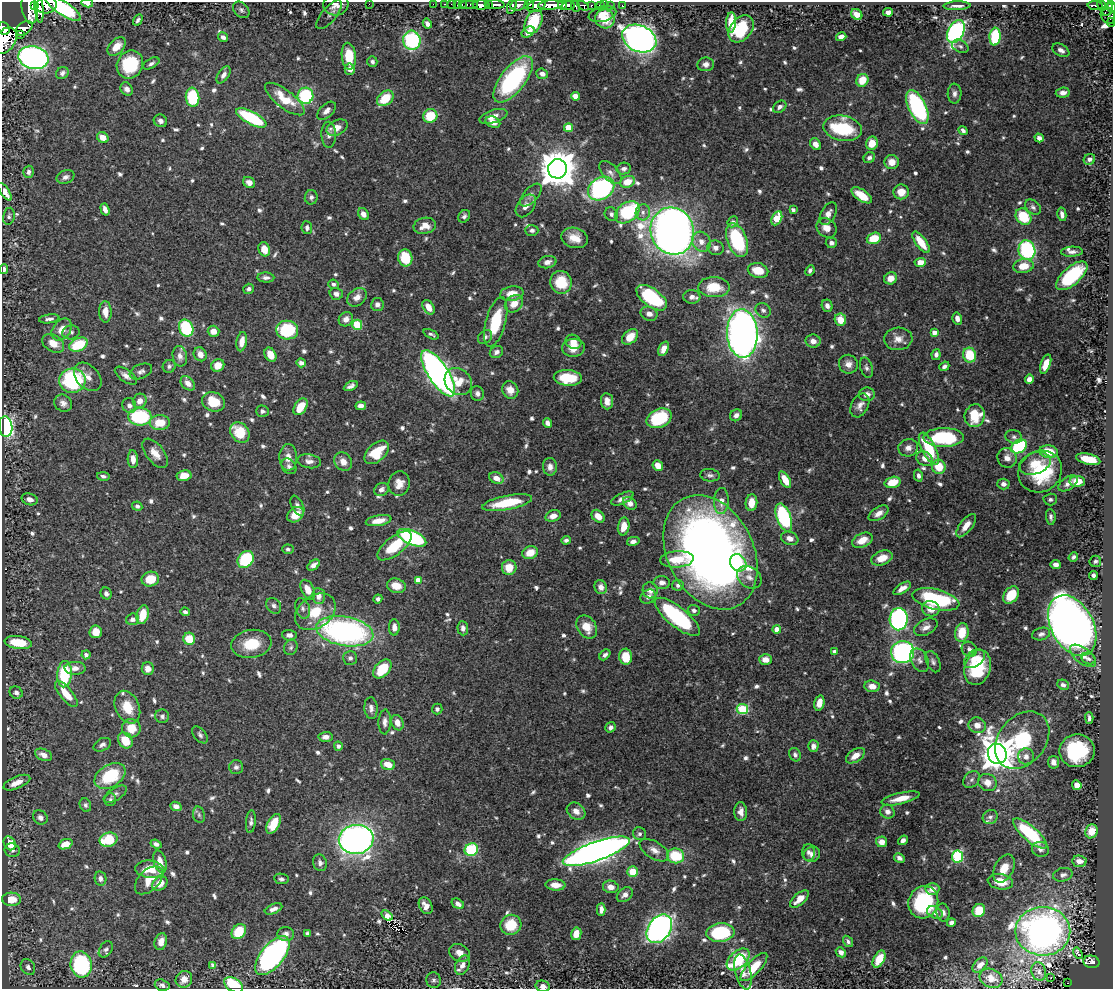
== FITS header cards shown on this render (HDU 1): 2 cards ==
NAXIS1  =                 1111
NAXIS2  =                  987

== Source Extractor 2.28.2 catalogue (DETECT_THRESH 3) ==
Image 1111 x 987 px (HDU 1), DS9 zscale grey, 1 PNG px = 1 image px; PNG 1115 x 991 px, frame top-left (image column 1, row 987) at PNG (2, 2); each listed source drawn as its Kron ellipse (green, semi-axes under 4 px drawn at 4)
Background 0.638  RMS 0.0097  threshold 0.0292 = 3 sigma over >= 5 px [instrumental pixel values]
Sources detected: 783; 2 with non-positive FLUX_AUTO (blend fragments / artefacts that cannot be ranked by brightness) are neither listed nor drawn; of the other 781, the 500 brightest by FLUX_AUTO listed and drawn (281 fainter detections omitted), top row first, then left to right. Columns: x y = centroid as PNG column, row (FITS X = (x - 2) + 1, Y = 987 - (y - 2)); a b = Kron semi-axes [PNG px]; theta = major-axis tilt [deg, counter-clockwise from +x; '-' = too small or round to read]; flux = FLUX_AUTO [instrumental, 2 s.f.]
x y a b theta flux
87 3 6 4 -12 4.9
336 4 12 11 - 4.7
369 4 2 2 - 44
433 4 2 2 - 11
445 4 3 2 - 12
451 4 2 2 - 2.3
462 4 3 2 - 21
469 4 9 3 0 65
35 5 3 2 - 1100
46 5 10 8 7 870
457 5 3 2 - 23
481 5 8 4 0 840
488 5 3 2 - 91
495 5 9 4 -1 580
512 5 9 4 73 130
519 5 9 5 13 460
529 5 5 4 - 210
550 5 12 4 5 1100
563 5 4 3 - 400
568 5 6 4 5 370
591 5 3 3 - 93
600 5 4 3 - 33
605 5 2 2 - 5.2
610 5 3 2 - 12
622 5 3 2 - 7.2
1095 5 7 3 -1 150
39 6 17 4 -84 400
537 6 9 5 22 550
575 6 6 2 -71 85
583 6 6 4 -30 150
957 6 13 4 2 3.7
1102 6 5 3 - 130
1111 7 6 3 -78 240
63 8 21 7 -33 12
30 9 15 7 -78 4400
1108 9 7 4 63 210
241 10 9 7 -46 2
888 12 5 4 - 3.8
602 14 14 7 14 7
857 14 6 5 - 5.7
329 15 18 7 50 1.9
1108 16 8 7 - 90
605 19 10 9 - 15
138 20 6 3 59 1.7
533 22 12 8 66 27
731 22 10 5 87 13
1111 22 4 2 - 20
427 24 5 4 - 3
24 28 9 6 37 55
4 29 7 5 -67 370
741 29 15 10 50 31
956 31 12 8 62 140
528 32 7 5 34 4.6
21 34 4 3 - 100
223 37 5 4 - 2.8
841 37 5 4 - 4.4
995 37 9 5 85 44
639 39 18 13 -23 460
412 40 9 8 - 65
5 41 15 10 52 660
960 46 8 6 -27 1.7
117 47 11 7 46 9.6
1061 50 9 6 -32 3.2
349 56 13 7 -85 15
33 58 15 11 -11 240
372 62 5 5 - 2
151 63 9 4 30 1.9
130 64 14 13 - 38
706 64 8 7 - 3.2
350 69 5 5 - 3.9
62 73 6 5 - 2
542 74 6 5 - 3.4
224 75 10 5 56 3.2
513 79 28 12 52 94
862 80 6 6 - 14
127 89 7 5 -56 3.1
1063 93 7 5 7 3.5
955 94 10 7 88 2.9
305 96 8 8 - 50
575 96 4 4 - 7.7
192 97 9 6 -84 46
385 98 9 6 40 17
285 99 24 9 -38 19
780 107 7 5 38 2.2
917 107 18 8 -64 93
326 111 11 6 44 3.4
430 116 7 6 - 20
493 116 14 6 17 5.8
251 118 17 6 -28 56
160 121 7 6 - 2.5
493 122 8 5 -21 7.4
337 128 11 7 27 6
568 128 4 4 - 17
843 128 19 12 -11 43
963 131 5 3 - 2
329 135 13 7 -88 3.9
103 138 6 5 - 7.5
1039 138 4 4 - 3
872 143 7 6 - 9.7
816 144 6 5 - 3.8
869 158 6 5 - 2.1
1089 159 6 5 - 2.6
892 162 7 7 - 7.2
557 169 9 9 - 1800
624 169 7 6 - 2.2
28 172 6 5 - 2.4
610 173 14 7 -47 4
65 177 9 6 22 2.8
249 182 6 5 - 3.5
627 182 7 5 23 10
601 188 14 10 33 100
5 192 10 4 -56 9.6
901 192 7 7 - 7.8
531 195 14 7 48 3.2
862 195 11 5 -34 13
311 197 7 6 - 2.3
526 206 13 8 53 4.9
1033 207 9 6 -40 2.2
105 209 6 4 -72 3.8
793 210 4 3 - 2.1
627 212 13 9 37 58
643 212 8 7 - 3.2
363 214 6 5 - 5
611 214 7 6 - 2
828 214 12 7 61 4.2
1062 214 7 4 -78 2.9
9 216 8 6 80 1.7
464 216 7 5 56 1.8
1023 217 9 7 -49 25
777 218 7 5 63 22
733 222 6 5 - 2.3
425 226 11 8 10 7.2
307 228 6 5 - 1.9
826 228 11 9 -41 6.9
532 230 6 5 - 2.4
672 231 24 21 -69 660
575 238 13 10 -17 9
874 238 7 5 19 17
737 240 18 10 -69 55
701 242 10 9 - 5.8
921 242 13 5 -54 14
831 243 6 5 - 2.4
715 248 8 7 - 3.2
264 249 7 5 -71 9.3
1027 250 10 8 -72 78
1072 252 11 5 3 2.6
405 258 8 7 - 23
547 262 9 6 12 4.2
920 262 6 4 6 7.3
1023 266 10 7 7 12
4 269 5 4 - 2.3
758 270 10 7 -12 13
810 270 5 4 - 1.9
1072 276 19 9 41 48
266 277 8 5 -3 2.3
891 278 6 6 - 6.2
561 282 11 10 - 23
333 284 5 4 - 1.9
714 287 16 10 -1 17
249 289 5 5 - 2.3
336 294 7 5 -17 2.8
512 294 12 7 8 8.6
357 297 11 8 39 4.5
692 297 8 7 - 3.2
652 298 18 9 -36 58
514 304 10 8 40 7.9
377 305 6 6 - 2.8
827 306 6 5 - 3.2
428 307 8 5 -58 7.2
763 310 8 7 - 2.1
105 312 11 6 -88 6.5
649 314 8 7 - 4.1
49 319 10 4 8 2.4
346 319 7 6 - 4.5
957 319 6 4 -74 3.7
840 320 6 5 - 11
496 322 25 10 75 32
357 325 5 5 - 30
186 328 9 7 -64 52
62 330 12 8 51 7.4
287 330 11 9 -7 40
213 331 6 5 - 5.8
71 332 9 7 13 2.2
742 333 24 15 -87 500
934 333 4 4 - 4.7
431 334 8 3 -26 1.7
485 337 8 6 44 2
630 337 9 6 43 10
898 339 14 11 4 6.2
813 341 7 6 - 4.5
242 342 10 5 81 6.3
573 342 8 6 -27 6
53 343 12 8 -31 7.7
78 345 10 6 23 28
573 348 11 9 5 7.6
663 349 7 5 66 5.4
496 352 7 5 32 2.6
200 354 7 6 - 4.8
270 355 7 5 -62 8.2
936 355 5 4 - 2.5
969 355 7 6 - 22
180 356 10 7 -79 3.9
301 363 5 4 - 3
848 364 10 9 - 4.4
1046 364 10 5 71 9
218 365 7 6 - 7.3
169 366 6 6 - 1.8
944 366 5 4 - 1.9
866 368 10 6 -73 2.1
141 371 12 7 23 2.7
438 373 27 10 -57 410
126 376 13 6 -36 3.9
88 377 16 11 -48 5.8
568 378 14 8 -3 23
1029 379 5 4 - 4.8
72 381 13 12 - 71
458 382 14 12 -46 12
188 383 8 6 -44 5.4
351 386 7 4 27 2.5
510 390 9 7 -59 6.6
477 393 7 6 - 2.4
867 394 8 7 - 3.3
140 401 7 6 - 5.1
607 401 8 6 -84 4.3
213 402 11 9 -21 16
63 403 9 8 - 3.4
129 405 7 6 - 2.8
860 405 13 8 62 4.1
361 406 5 4 - 4.4
301 407 9 6 56 14
262 411 6 5 - 2
736 415 6 5 - 2.9
975 416 11 10 - 20
140 417 11 9 0 63
659 418 13 9 24 38
160 423 10 7 3 14
547 423 5 4 - 3.1
6 427 10 6 -84 140
240 433 11 8 -52 21
943 437 20 9 0 51
1014 437 8 6 -19 2.1
1019 446 8 6 34 63
908 448 10 8 13 4.3
929 449 17 7 -63 31
377 452 14 8 44 23
1049 452 9 6 -8 16
155 453 17 9 -51 7.8
288 457 13 9 -90 6.4
1007 458 10 9 - 5.1
133 459 9 5 -86 5.1
925 459 9 7 -35 5.5
1088 459 12 5 -13 19
309 461 12 7 -10 3.8
343 462 10 8 -55 5.5
1035 463 16 10 20 12
289 466 8 6 -51 2.1
658 466 5 5 - 7.7
550 467 9 7 -88 3.6
939 467 7 6 - 16
1040 471 22 20 35 48
710 475 10 6 -6 2.2
103 476 6 4 -11 1.8
184 476 7 5 10 8.5
918 476 6 4 -77 2.4
496 478 7 5 -26 4.9
785 480 9 4 -60 9.4
1077 481 8 5 0 9.8
892 482 8 5 15 13
1068 483 11 6 33 3.7
399 484 12 10 76 6.6
1003 484 6 5 - 2.7
381 490 8 6 26 3
622 498 12 5 25 3.6
30 499 8 6 -17 3.8
1050 499 7 6 - 1.7
721 501 13 7 88 6.2
507 503 25 7 11 29
630 503 7 5 -39 3.9
751 503 8 6 83 9.3
137 506 5 4 - 1.8
297 506 11 5 -64 2.5
879 513 11 6 33 4.4
295 515 9 7 38 9.5
553 516 8 5 16 5
598 516 7 5 -45 7.1
1051 517 8 4 -83 2
784 518 14 7 -69 75
378 521 13 5 10 8.3
624 526 9 5 79 8.2
966 526 14 6 52 6.7
412 538 15 7 -23 110
790 538 9 6 -18 4.2
566 540 5 4 - 2
862 540 11 7 24 9.9
633 541 6 4 14 3.1
395 546 20 9 37 26
288 549 5 5 - 1.7
710 552 60 43 -63 620
530 553 8 6 23 10
1073 557 5 4 - 1.9
882 558 11 7 21 9.1
246 559 9 7 51 46
677 559 17 8 4 14
1095 561 6 5 - 1.8
738 563 9 7 -52 13
1056 564 5 4 - 3.8
314 565 7 4 38 2.9
509 567 7 7 - 11
1093 575 4 3 - 2.1
749 577 13 10 -36 4.9
150 579 9 7 13 15
418 580 4 4 - 5.9
662 583 8 6 -3 3.8
678 585 6 5 - 2.2
396 586 9 7 -16 10
601 587 7 6 - 4
902 588 10 4 33 4.9
308 590 10 6 -63 7.2
650 590 8 7 - 4.5
106 593 6 5 - 2.4
1011 595 9 7 53 19
319 596 8 6 -83 5
648 597 8 6 39 3.1
378 599 4 4 - 1.8
936 599 24 10 -13 67
274 606 8 6 -52 2.2
303 608 10 7 -73 2.6
931 609 9 7 -18 6.9
694 610 6 5 - 2.3
185 612 4 4 - 1.7
315 612 22 16 35 20
143 615 9 6 77 14
677 617 28 10 -39 75
133 619 6 5 - 2.8
899 619 11 9 88 140
1072 626 32 21 -62 730
394 627 8 5 -89 4.2
587 627 12 9 -56 9.6
926 627 13 7 27 4.1
463 628 7 5 -87 3.1
777 629 4 4 - 7.4
345 631 29 14 -10 190
96 632 6 6 - 8.9
962 633 9 6 80 15
1041 634 9 6 16 2.3
289 635 7 5 -4 3.4
189 639 6 5 - 18
18 643 13 6 -7 24
251 644 20 14 8 20
291 647 8 6 65 1.9
969 649 8 7 - 2.9
835 652 4 3 - 3.1
903 652 11 11 - 150
86 655 4 4 - 2.7
605 655 6 4 46 2.2
1083 656 15 7 -38 5.6
626 657 8 6 -86 14
350 658 7 7 - 2.4
974 659 12 7 38 7.6
1089 659 7 5 -25 1.9
765 660 6 5 - 6.1
920 660 12 8 -63 3.8
933 662 11 6 -65 2.5
75 668 10 6 -1 3.9
978 668 18 12 73 38
148 669 6 6 - 5.3
382 669 11 7 49 21
64 674 13 7 87 46
1063 685 6 5 - 2.4
872 686 7 6 - 6.4
16 693 7 6 - 2.5
66 694 16 6 -50 13
819 703 8 5 77 7.9
127 707 17 12 -65 14
371 708 11 6 -86 2.9
437 709 5 5 - 2.1
742 709 5 5 - 43
162 716 7 6 - 1.9
1089 718 6 3 -87 2
385 722 12 6 87 3.3
397 723 8 6 -67 5.4
977 725 8 8 - 5.6
611 727 5 5 - 2.5
131 728 9 9 - 12
200 735 10 6 -51 2.1
326 737 7 5 3 3.8
125 740 8 7 - 16
1022 740 32 23 50 46
102 745 9 6 27 2.7
338 746 4 4 - 2.4
813 746 6 5 - 3.4
1077 751 18 16 8 50
997 754 10 9 - 1300
44 755 9 5 -23 5.3
795 755 7 5 -68 2
855 756 11 6 34 6.6
1026 756 8 8 - 3.7
1054 762 6 5 - 3.1
388 764 7 5 -17 8.7
236 767 7 7 - 2.1
110 776 17 11 31 35
972 780 9 7 46 2.4
987 782 10 8 -26 6
17 783 14 6 23 6.7
1077 785 5 4 - 6.2
115 794 13 6 32 2.6
901 798 19 5 13 10
110 800 6 5 - 1.7
85 805 7 5 -67 1.7
176 806 6 4 -22 3.8
576 811 10 8 -39 4.4
741 812 9 6 -89 4.3
887 812 7 6 - 3.5
199 815 8 6 -76 1.8
40 817 8 6 -38 3
990 817 8 7 - 2.2
251 822 11 5 85 2.3
273 824 11 6 62 16
1091 831 7 6 - 11
639 834 6 6 - 1.8
1030 834 21 7 -41 57
356 839 17 14 7 420
108 840 9 7 13 29
903 840 5 4 - 2.8
882 842 5 5 - 6.4
10 843 7 5 -59 14
65 844 7 5 21 9.2
156 844 5 4 - 2.6
1040 849 8 7 - 2.7
12 850 8 6 -21 2.1
471 850 7 6 - 49
654 850 16 8 -32 5.6
596 851 35 9 19 700
808 852 8 6 90 2.3
812 854 8 7 - 3.6
676 856 8 7 - 27
957 857 6 5 - 65
899 858 6 4 -31 2.7
1079 861 7 5 -7 4.6
160 862 11 6 -74 6.2
320 863 8 6 -71 2.7
1004 868 15 9 63 11
150 869 14 8 -5 14
633 872 5 5 - 18
1063 875 10 6 14 2.8
100 879 7 5 -79 2.7
281 879 7 5 -9 1.7
149 880 17 10 45 10
1000 882 13 7 -11 13
160 883 8 6 36 8.7
555 885 10 5 -3 6.4
611 887 8 6 -11 4.9
932 889 7 6 - 4.7
625 895 9 6 40 3.4
11 899 9 7 -3 12
799 899 11 5 41 8
923 902 16 14 67 55
458 904 7 4 -33 3.1
426 906 9 6 -61 5.1
274 909 9 4 22 3.6
601 910 6 4 89 3.4
979 911 7 6 - 18
935 912 8 6 -29 3.5
943 913 9 6 -80 3
387 915 6 4 -32 2.6
951 923 4 4 - 3.3
511 925 10 10 - 19
659 929 16 11 55 280
1043 931 27 24 0 270
239 932 8 6 51 23
308 933 4 4 - 2
720 933 14 9 6 52
286 934 8 7 - 2.7
576 934 6 5 - 6.8
848 941 6 4 -54 1.7
161 942 8 6 73 5.3
106 949 9 6 55 2.2
841 952 5 4 - 3.9
460 953 11 8 -24 5.4
1078 953 6 3 -58 6.1
272 956 23 11 51 190
738 959 13 8 42 46
879 959 9 5 61 15
1091 962 8 6 -14 180
81 965 13 10 -80 76
213 965 4 4 - 3
462 965 10 6 64 3.9
980 965 9 6 44 4.1
28 967 8 6 -59 3
754 967 18 7 47 17
743 972 18 7 -76 5.8
1039 972 9 7 -73 2.3
991 978 12 9 -26 6.5
1051 978 3 2 - 3.3
184 979 9 8 - 5.8
433 980 8 7 - 1.7
1068 983 3 2 - 6.5
162 985 7 5 -18 2.2
234 985 10 6 -32 32
543 986 7 5 -13 3.5
At the frame edge (FLAGS 8, measured only in part): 13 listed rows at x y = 87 3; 46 5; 39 6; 1111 7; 63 8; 30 9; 1111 22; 4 29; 5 41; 5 192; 4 269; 234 985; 543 986
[281 fainter detections neither listed nor drawn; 2 non-positive-flux detections neither listed nor drawn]